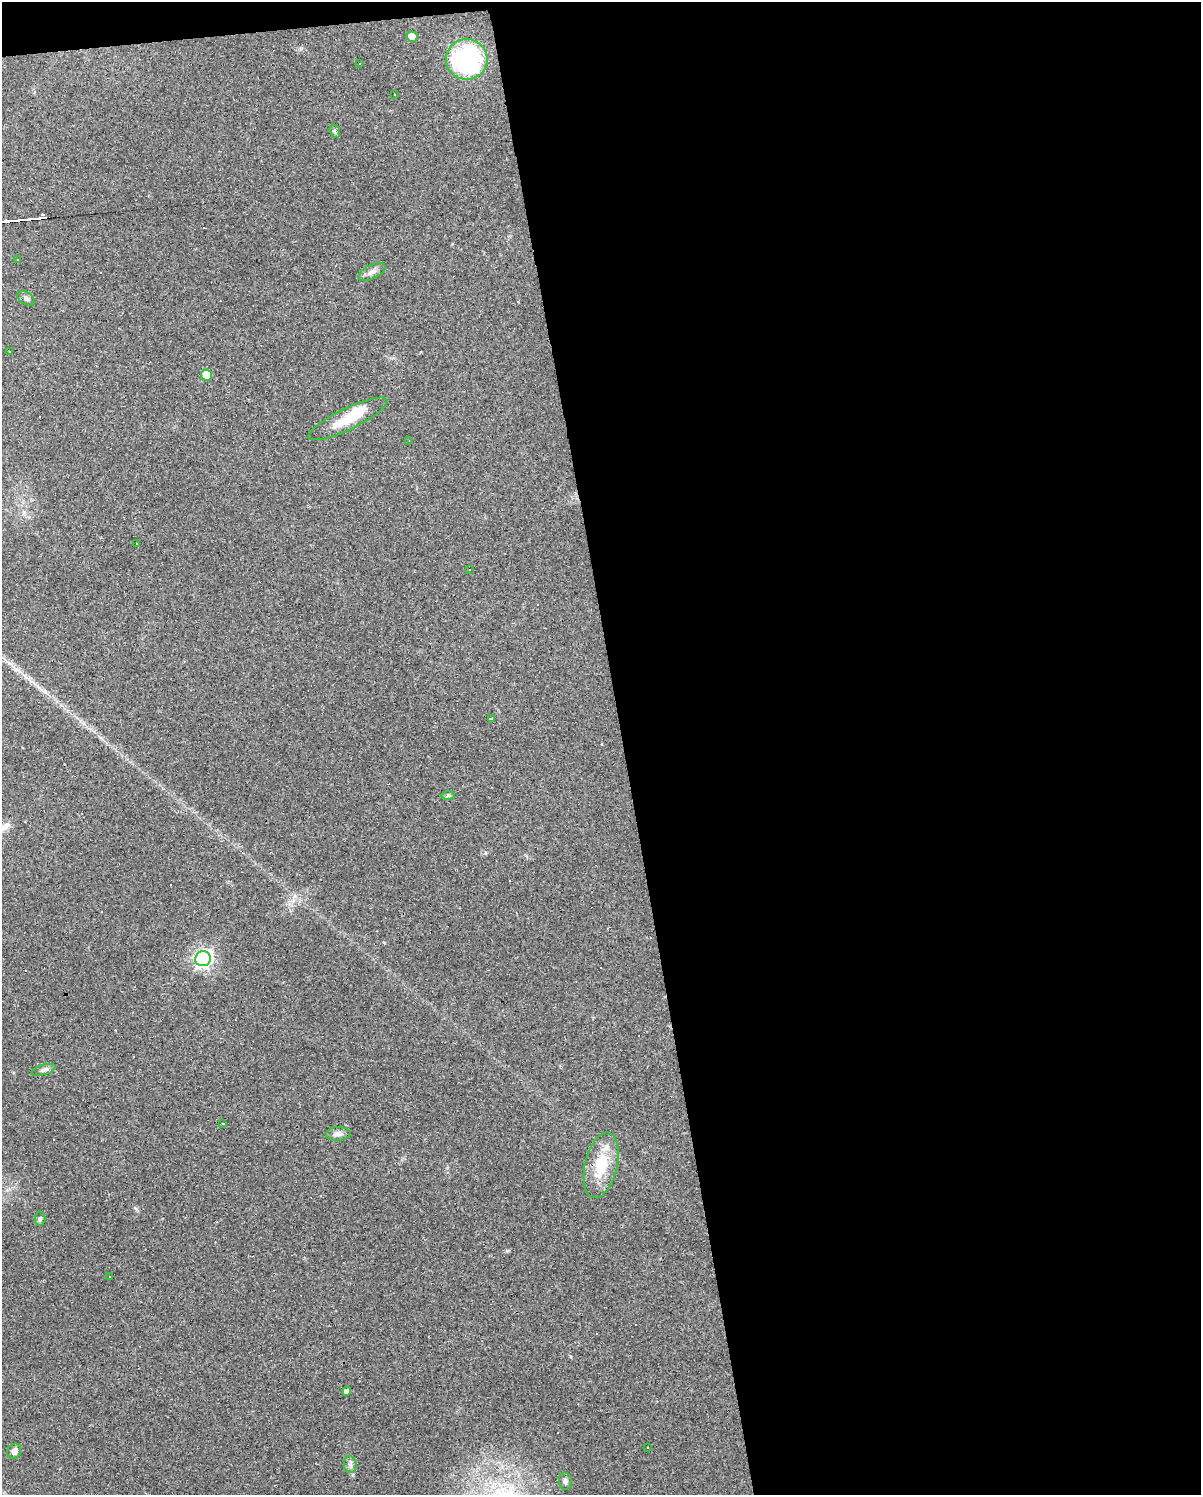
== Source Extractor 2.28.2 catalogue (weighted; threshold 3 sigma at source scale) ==
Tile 4 of 4 x 3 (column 4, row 1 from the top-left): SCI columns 3597-4795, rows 3007-4499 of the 4795 x 4562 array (HDU 1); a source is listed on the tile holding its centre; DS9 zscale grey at full resolution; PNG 1203 x 1497 px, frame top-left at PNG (2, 2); each listed source drawn as its Kron ellipse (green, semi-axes under 4 px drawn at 4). Shown black and unused: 49% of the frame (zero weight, under 3 of 4 exposures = <1% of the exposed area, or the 3 px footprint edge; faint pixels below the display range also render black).
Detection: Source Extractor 2.28.2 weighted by HDU 2 'WHT'; one run over the whole footprint, this tile lists its part. Background 0.0683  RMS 0.0045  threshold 0.0204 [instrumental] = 3 sigma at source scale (4.5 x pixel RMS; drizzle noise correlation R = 1.50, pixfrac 1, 0.0396/0.0396 arcsec/px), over >= 5 px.
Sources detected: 50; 1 inside a brighter object's white glare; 20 cosmic-ray / hot-pixel residue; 1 long thin detection or spike segment (spike, bleed or trail) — neither listed nor drawn; the other 28 listed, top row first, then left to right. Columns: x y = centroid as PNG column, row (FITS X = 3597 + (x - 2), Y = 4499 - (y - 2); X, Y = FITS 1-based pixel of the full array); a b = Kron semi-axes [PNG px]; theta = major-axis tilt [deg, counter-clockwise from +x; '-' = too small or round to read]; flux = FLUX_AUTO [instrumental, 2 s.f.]
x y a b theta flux
412 36 5 5 - 6.7
467 59 21 20 - 55
359 64 3 2 - 0.32
395 95 3 2 - 0.55
335 131 7 5 -70 0.8
17 260 3 2 - 0.58
372 272 14 7 26 2.3
26 298 9 6 -33 1.2
9 352 3 3 - 1.1
206 375 5 5 - 9.2
348 419 43 10 26 13
409 441 4 2 - 0.29
137 544 3 2 - 0.51
469 570 3 2 - 0.44
491 718 3 3 - 1.1
448 795 7 4 1 0.73
203 959 8 7 - 140
43 1070 12 5 16 1.4
223 1123 3 2 - 0.51
338 1134 12 6 3 2.2
601 1165 33 16 77 16
40 1219 7 5 86 0.88
109 1276 2 2 - 0.28
346 1391 5 4 - 1.3
647 1448 3 3 - 1.5
14 1451 7 6 - 2.1
350 1465 8 6 -88 1.5
565 1481 8 6 -81 1.3
Unlisted compact peaks at least as high as the median listed source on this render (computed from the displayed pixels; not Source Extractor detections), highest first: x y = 135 1208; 507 1251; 485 853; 571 1357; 289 904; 526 856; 101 738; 384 942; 35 684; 452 244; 352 1475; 421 352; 602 744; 518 302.